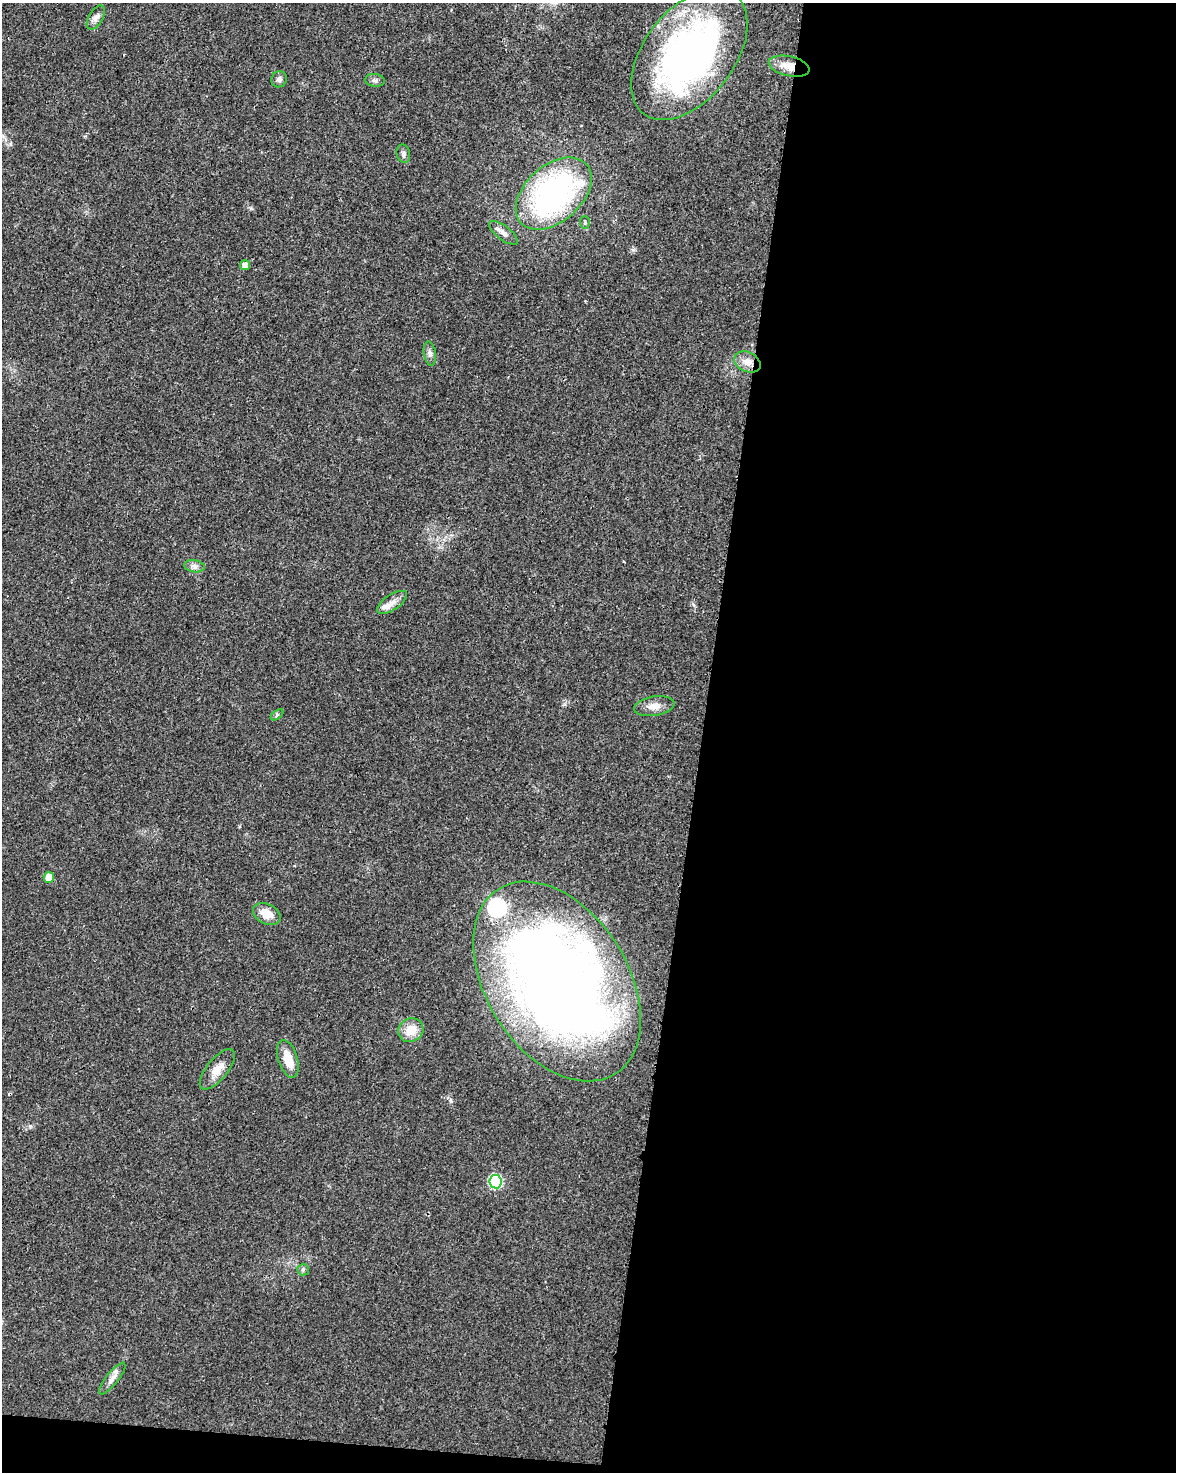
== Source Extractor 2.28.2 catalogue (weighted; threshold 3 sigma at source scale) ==
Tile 12 of 4 x 3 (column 4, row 3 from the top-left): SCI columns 3525-4698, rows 231-1700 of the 4707 x 4926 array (HDU 1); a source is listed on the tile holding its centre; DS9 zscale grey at full resolution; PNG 1178 x 1474 px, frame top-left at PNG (2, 3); each listed source drawn as its Kron ellipse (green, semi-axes under 4 px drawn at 4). Shown black and unused: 42% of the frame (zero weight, under 3 of 4 exposures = <1% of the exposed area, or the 3 px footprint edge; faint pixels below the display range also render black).
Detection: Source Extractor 2.28.2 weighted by HDU 2 'WHT'; one run over the whole footprint, this tile lists its part. Background 0.0201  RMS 0.0029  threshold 0.0129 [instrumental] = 3 sigma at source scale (4.5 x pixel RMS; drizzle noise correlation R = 1.50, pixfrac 1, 0.0396/0.0396 arcsec/px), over >= 5 px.
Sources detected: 28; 1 cosmic-ray / hot-pixel residue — neither listed nor drawn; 2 inside a brighter listed object's ellipse — not listed separately; the other 25 listed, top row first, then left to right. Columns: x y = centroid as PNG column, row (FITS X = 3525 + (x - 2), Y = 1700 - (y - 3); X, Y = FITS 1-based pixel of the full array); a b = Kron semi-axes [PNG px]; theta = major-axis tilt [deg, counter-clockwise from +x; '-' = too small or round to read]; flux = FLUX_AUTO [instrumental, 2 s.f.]
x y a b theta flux
96 18 13 7 60 1.5
689 54 75 45 52 120
789 66 20 10 -12 4
279 79 8 7 - 0.94
375 80 10 6 -7 0.88
403 154 9 6 -79 0.86
554 193 44 28 42 69
585 223 6 5 - 0.48
503 233 17 7 -38 1.8
245 265 5 5 - 1.5
430 353 12 6 -81 1.1
747 362 14 10 -26 2.7
194 566 10 6 -9 1.2
392 602 17 7 34 2.2
654 706 20 9 9 2.6
277 715 7 4 38 0.44
49 877 5 5 - 4
267 914 14 10 -26 4
557 981 109 71 -58 320
411 1030 13 11 32 5.3
288 1059 19 9 -73 5
217 1069 24 10 50 3.7
495 1182 7 6 - 31
303 1270 6 5 - 0.59
112 1379 19 6 52 1.9
Overlapping masked pixels (flux is a lower limit): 3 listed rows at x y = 689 54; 789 66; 557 981
Unlisted compact peaks at least as high as the median listed source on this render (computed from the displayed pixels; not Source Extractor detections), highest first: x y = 30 1126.